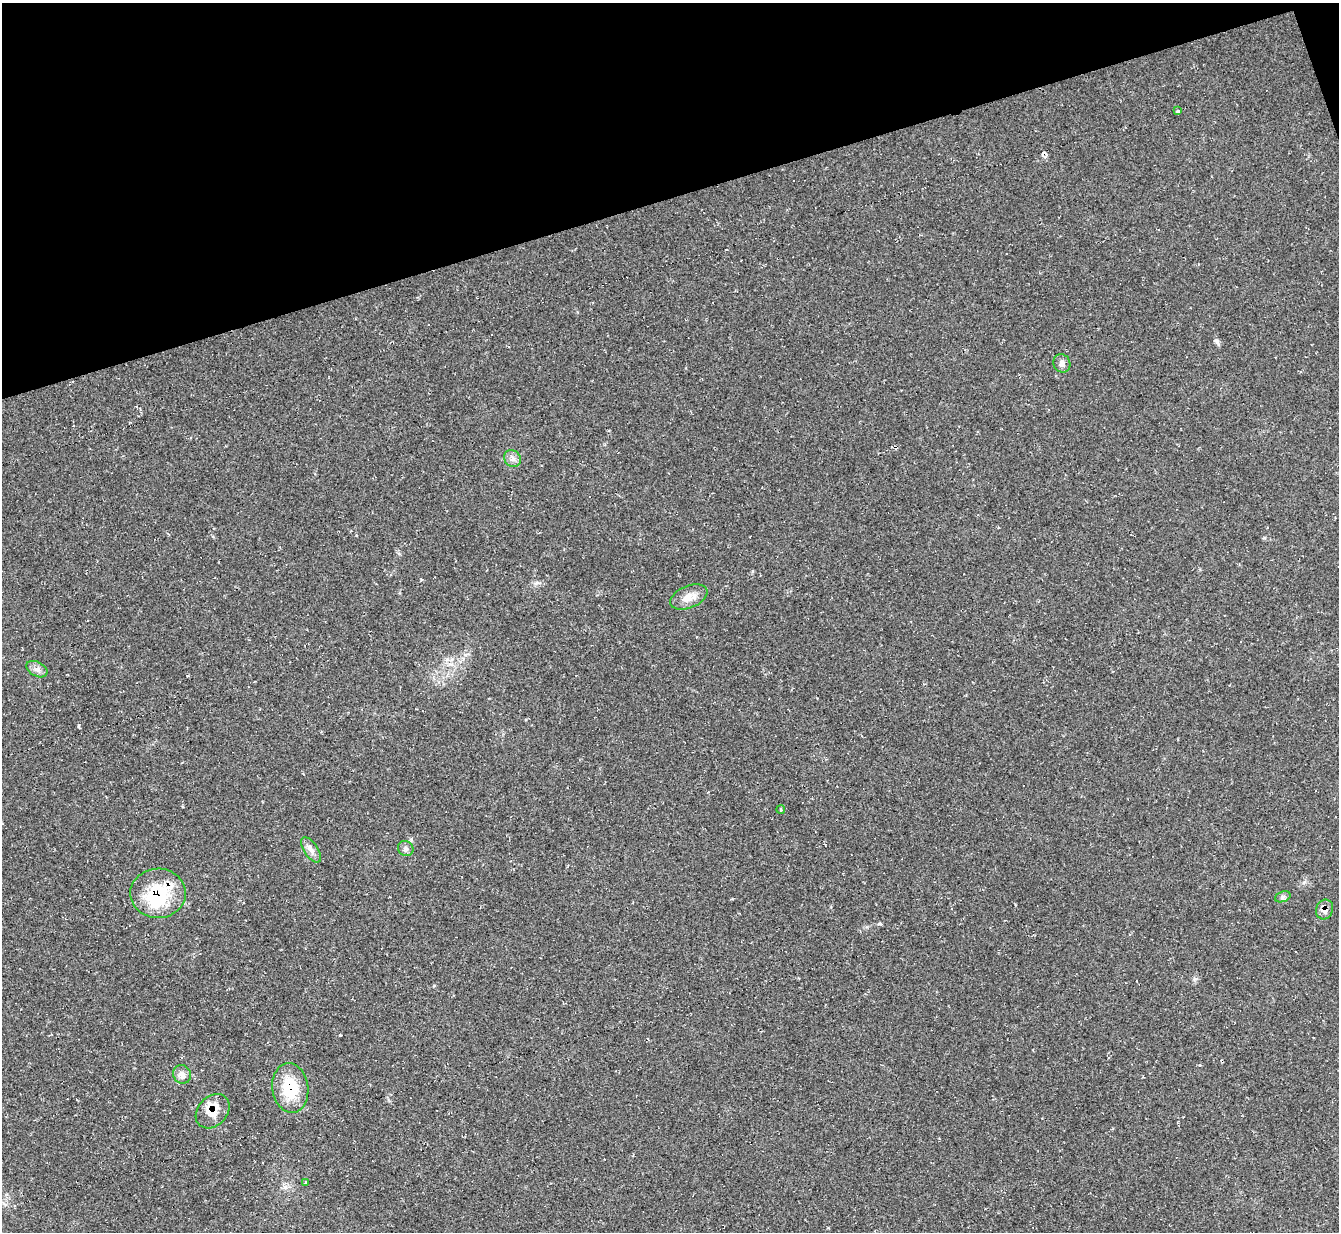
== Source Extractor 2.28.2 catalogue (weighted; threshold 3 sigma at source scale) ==
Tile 3 of 4 x 4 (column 3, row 1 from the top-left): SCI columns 2684-4020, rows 3967-5196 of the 5358 x 5342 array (HDU 1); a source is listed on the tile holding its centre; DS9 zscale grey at full resolution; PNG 1341 x 1234 px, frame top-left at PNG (2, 3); each listed source drawn as its Kron ellipse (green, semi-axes under 4 px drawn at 4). Shown black and unused: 16% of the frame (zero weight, under 2 of 3 exposures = <1% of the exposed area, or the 3 px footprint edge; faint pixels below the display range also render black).
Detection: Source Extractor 2.28.2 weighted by HDU 2 'WHT'; one run over the whole footprint, this tile lists its part. Background 0.0474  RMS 0.0067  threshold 0.0302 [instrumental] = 3 sigma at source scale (4.5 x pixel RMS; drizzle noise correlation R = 1.50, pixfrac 1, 0.05/0.05 arcsec/px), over >= 5 px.
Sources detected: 20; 3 cosmic-ray / hot-pixel residue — neither listed nor drawn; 2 inside a brighter listed object's ellipse — not listed separately; the other 15 listed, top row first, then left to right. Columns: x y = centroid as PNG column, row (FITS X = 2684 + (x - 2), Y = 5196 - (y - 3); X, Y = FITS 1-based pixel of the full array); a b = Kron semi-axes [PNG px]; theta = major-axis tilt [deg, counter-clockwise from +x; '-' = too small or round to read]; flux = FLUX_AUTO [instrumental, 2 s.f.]
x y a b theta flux
1178 111 4 3 - 3.1
1062 363 9 8 - 3.1
512 458 9 7 -49 3.1
689 597 19 11 22 7.8
37 669 11 7 -29 3
781 810 4 3 - 0.88
406 849 8 7 - 2
311 850 14 7 -56 3.8
158 893 28 24 2 38
1283 897 8 5 20 1.8
1325 910 10 8 66 4.4
182 1074 9 8 - 3.7
290 1088 25 18 -82 27
213 1111 19 14 47 11
305 1182 4 3 - 0.81
Overlapping masked pixels (flux is a lower limit): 4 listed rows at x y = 158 893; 1325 910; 290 1088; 213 1111
Unlisted compact peaks at least as high as the median listed source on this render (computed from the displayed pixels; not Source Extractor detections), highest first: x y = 1217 342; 340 1035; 879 924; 1195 979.